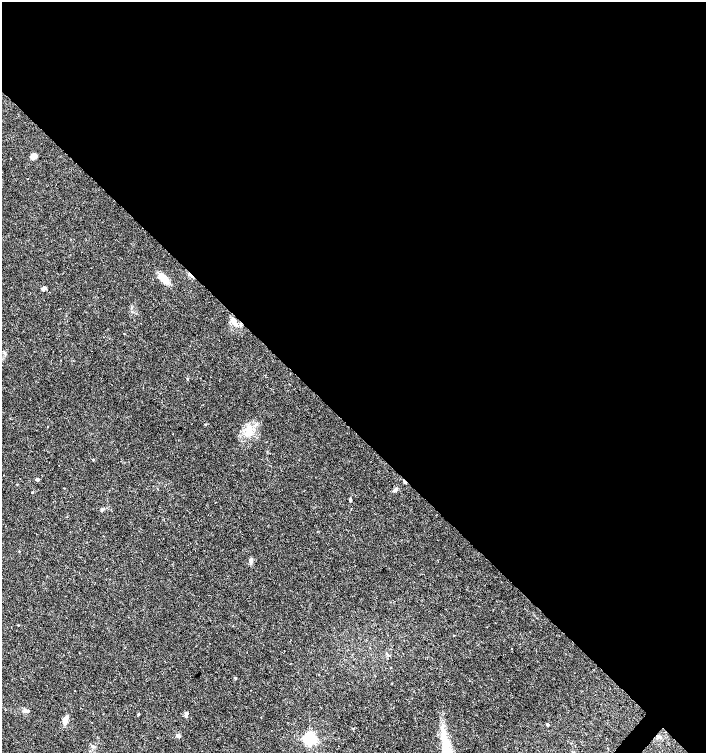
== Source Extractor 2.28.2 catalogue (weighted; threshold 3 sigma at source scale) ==
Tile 3 of 4 x 4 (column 3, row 1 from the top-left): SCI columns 3045-4451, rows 4509-6010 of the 6023 x 6017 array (HDU 1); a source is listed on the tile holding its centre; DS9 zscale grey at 2 x 2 block average (1 PNG px = mean of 2 x 2 image px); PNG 708 x 755 px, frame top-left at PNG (2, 2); no overlay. Shown black and unused: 57% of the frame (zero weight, under 3 of 4 exposures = <1% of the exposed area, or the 3 px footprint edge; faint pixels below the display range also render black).
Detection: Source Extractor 2.28.2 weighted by HDU 2 'WHT'; one run over the whole footprint, this tile lists its part. Background 0.0327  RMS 0.0032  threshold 0.0145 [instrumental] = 3 sigma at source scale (4.5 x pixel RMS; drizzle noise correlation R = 1.50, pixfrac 1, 0.0396/0.0396 arcsec/px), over >= 5 px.
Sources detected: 30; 1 cosmic-ray / hot-pixel residue — not listed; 1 inside a brighter listed object's ellipse — not listed separately; the other 28 listed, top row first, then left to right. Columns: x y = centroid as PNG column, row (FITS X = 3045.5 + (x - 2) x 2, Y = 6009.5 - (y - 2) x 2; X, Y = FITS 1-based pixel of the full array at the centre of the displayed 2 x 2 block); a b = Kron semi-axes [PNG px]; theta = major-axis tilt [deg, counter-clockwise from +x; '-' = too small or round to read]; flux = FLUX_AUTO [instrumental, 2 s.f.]
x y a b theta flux
34 156 5 5 - 6.4
191 275 8 2 -50 2.1
163 278 10 5 -42 12
44 288 6 5 - 1.6
234 319 6 4 -30 2.3
187 379 3 2 - 0.66
205 424 3 2 - 0.41
248 432 6 5 - 3.6
93 460 3 2 - 0.52
37 479 4 3 - 1.3
396 490 6 4 52 1.7
32 492 2 2 - 0.54
350 499 6 2 88 1
102 510 3 2 - 0.58
19 551 3 2 - 0.3
251 561 8 4 84 2
454 635 3 2 - 0.33
235 678 3 2 - 1.2
26 711 7 3 0 1.4
186 713 2 2 - 2.6
138 714 3 2 - 0.59
186 716 3 2 - 2.3
65 720 8 5 75 5.3
548 725 2 2 - 2.2
178 736 5 4 - 1.9
658 736 5 3 - 1.3
309 738 4 3 - 190
92 745 4 2 - 0.82
Overlapping masked pixels (flux is a lower limit): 1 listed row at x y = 191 275